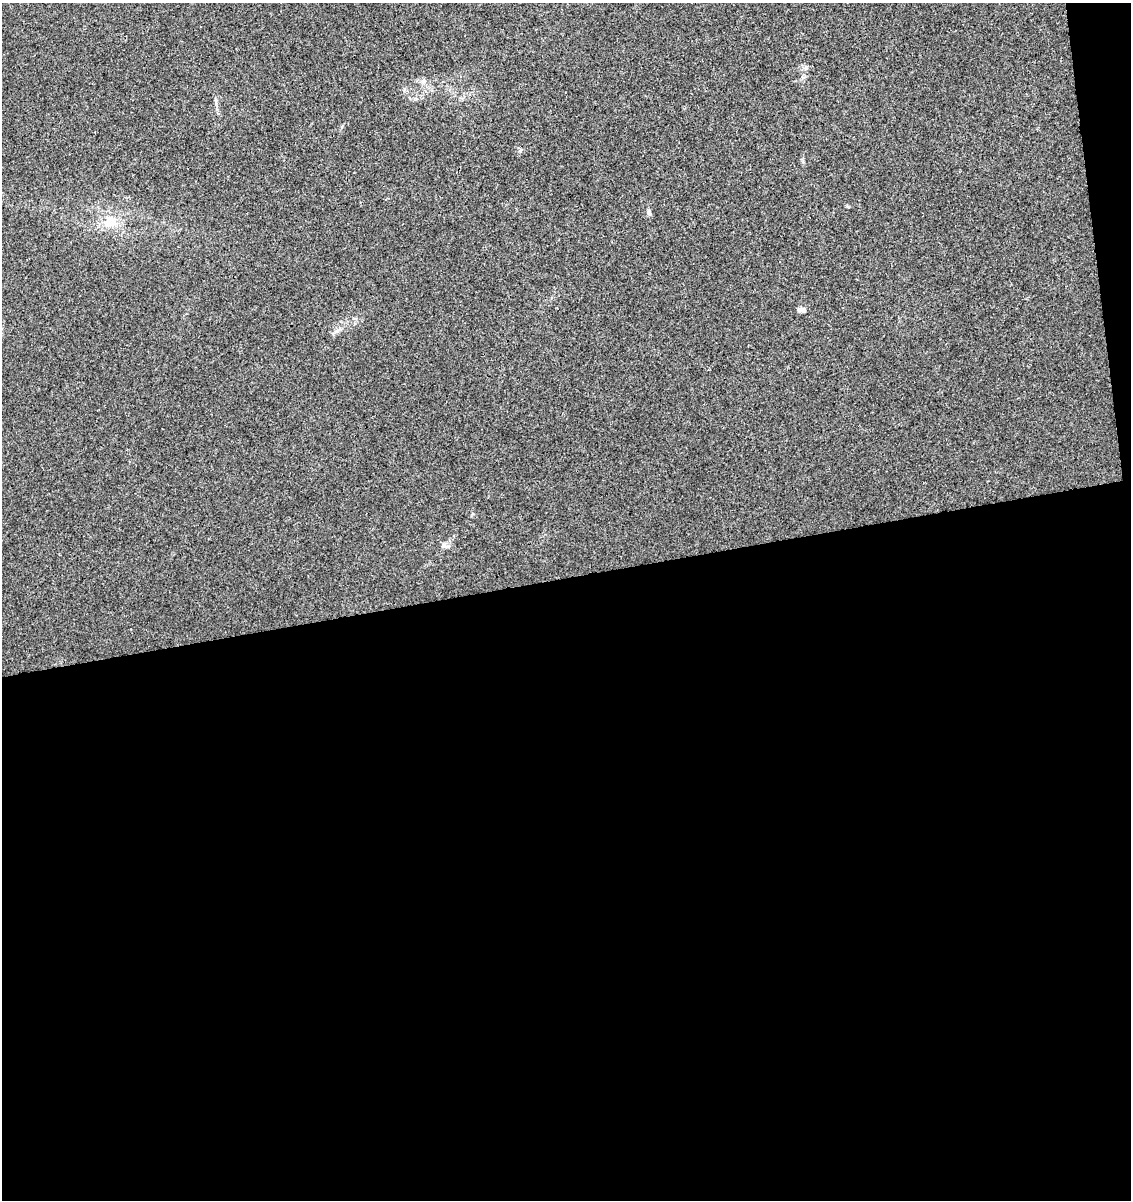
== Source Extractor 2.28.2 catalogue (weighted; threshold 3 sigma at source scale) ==
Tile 16 of 4 x 4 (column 4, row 4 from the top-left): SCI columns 3465-4593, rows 58-1255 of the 4626 x 4904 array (HDU 1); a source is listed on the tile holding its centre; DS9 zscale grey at full resolution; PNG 1133 x 1202 px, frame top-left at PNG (2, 3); no overlay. Shown black and unused: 53% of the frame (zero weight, under 3 of 4 exposures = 5% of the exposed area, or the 3 px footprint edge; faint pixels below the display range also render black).
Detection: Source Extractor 2.28.2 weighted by HDU 2 'WHT'; one run over the whole footprint, this tile lists its part. Background 0.00448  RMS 0.0026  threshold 0.0118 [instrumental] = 3 sigma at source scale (4.5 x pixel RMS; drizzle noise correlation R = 1.50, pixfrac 1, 0.0396/0.0396 arcsec/px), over >= 5 px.
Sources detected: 6; all 6 listed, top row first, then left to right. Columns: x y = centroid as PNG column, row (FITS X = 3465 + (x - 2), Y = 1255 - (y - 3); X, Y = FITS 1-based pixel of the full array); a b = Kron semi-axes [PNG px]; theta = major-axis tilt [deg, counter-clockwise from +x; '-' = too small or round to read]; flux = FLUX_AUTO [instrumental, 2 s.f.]
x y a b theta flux
423 81 8 6 20 0.76
649 213 6 6 - 0.56
111 223 19 10 4 3.5
802 310 11 6 -8 0.99
337 331 7 4 71 0.56
444 545 8 7 - 0.84